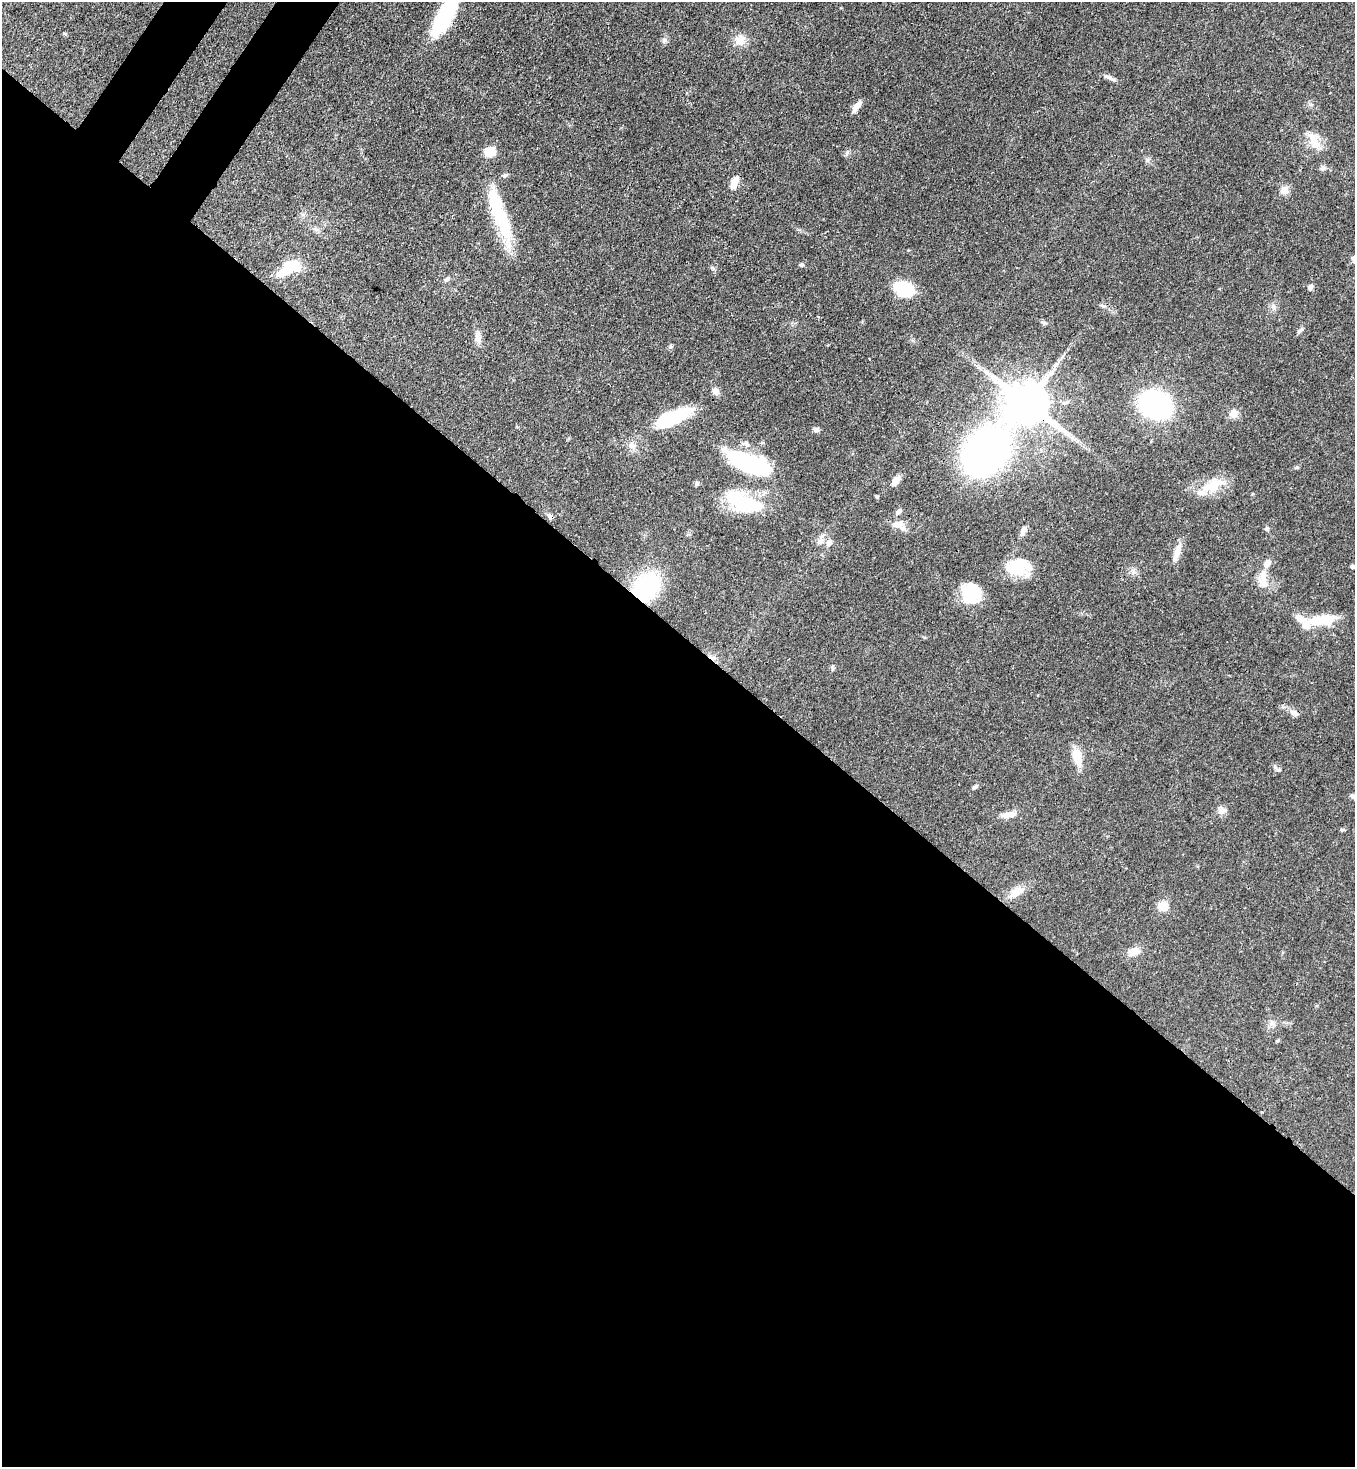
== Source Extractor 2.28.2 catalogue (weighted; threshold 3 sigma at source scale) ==
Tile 14 of 4 x 4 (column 2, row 4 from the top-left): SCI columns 1717-3069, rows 60-1524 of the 6000 x 5978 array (HDU 1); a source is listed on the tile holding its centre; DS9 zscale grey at full resolution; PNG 1357 x 1469 px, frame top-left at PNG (2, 2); no overlay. Shown black and unused: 58% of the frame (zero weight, under 3 of 4 exposures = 7% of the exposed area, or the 3 px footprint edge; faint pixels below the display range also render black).
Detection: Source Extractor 2.28.2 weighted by HDU 2 'WHT'; one run over the whole footprint, this tile lists its part. Background 0.0729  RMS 0.004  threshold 0.018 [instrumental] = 3 sigma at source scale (4.5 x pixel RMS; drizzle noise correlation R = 1.50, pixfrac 1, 0.05/0.05 arcsec/px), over >= 5 px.
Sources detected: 71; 4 inside a brighter object's white glare — not listed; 4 inside a brighter listed object's ellipse — not listed separately; the other 63 listed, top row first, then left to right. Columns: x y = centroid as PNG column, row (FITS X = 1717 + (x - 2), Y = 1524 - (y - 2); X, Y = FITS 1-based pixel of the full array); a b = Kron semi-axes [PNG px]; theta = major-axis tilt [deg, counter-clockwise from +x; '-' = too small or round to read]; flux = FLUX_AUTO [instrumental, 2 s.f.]
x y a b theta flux
448 11 48 17 62 31
64 33 6 4 0 0.43
740 40 14 13 - 4.6
664 41 7 6 - 1
1110 78 18 4 -25 1.7
857 106 15 6 54 2.7
1314 141 25 11 -66 6.4
490 152 10 8 25 8
847 153 7 4 71 0.77
1323 168 7 6 - 1.2
505 176 7 6 - 0.83
734 182 14 7 66 4.3
1284 190 12 11 - 2.8
502 220 68 15 -71 26
801 265 8 5 -2 0.71
289 268 30 13 34 13
447 279 7 5 43 0.99
1310 287 7 5 58 1.2
904 289 12 8 -18 38
1103 306 7 4 -44 0.85
1301 330 10 4 39 0.84
477 338 17 7 -82 2.5
870 359 3 2 - 0.3
715 391 10 8 -53 1.8
1027 404 11 11 - 1700
1155 405 21 15 -23 100
1234 414 11 10 - 2.9
672 418 39 14 22 23
816 430 8 6 0 1.2
985 452 53 30 51 220
749 463 37 15 -21 51
896 480 13 7 55 2.8
697 483 7 5 -43 0.75
1213 486 28 17 31 10
876 497 5 4 - 0.55
749 506 38 22 -27 24
899 511 10 6 48 1.2
550 517 10 6 -58 1.2
898 524 16 9 12 3.8
1267 529 6 5 - 0.71
1023 531 13 6 64 1.8
820 541 10 7 59 1.9
829 543 8 7 - 2.3
1177 552 24 7 72 3.9
1352 567 5 5 - 0.74
1016 568 26 18 4 15
1263 578 28 9 90 5.6
646 587 32 24 60 37
971 593 22 21 - 14
1323 620 30 11 7 13
832 668 8 4 -71 0.69
1293 713 10 5 -64 1.5
1077 757 21 10 -76 7.1
1279 770 8 5 -7 0.77
975 787 7 5 36 0.83
1354 797 9 5 -23 1.5
1222 810 14 8 9 2.2
1008 815 23 7 9 3.3
1016 892 22 10 29 4.8
1163 906 6 5 - 15
1134 951 14 10 21 3.9
1273 1024 7 4 -19 1.1
1277 1041 6 4 1 0.45
Overlapping masked pixels (flux is a lower limit): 4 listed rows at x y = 1027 404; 985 452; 550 517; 646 587
Isophote crosses this tile's border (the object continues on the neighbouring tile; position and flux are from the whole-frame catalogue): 2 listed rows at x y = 448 11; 1354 797
Unlisted compact peaks at least as high as the median listed source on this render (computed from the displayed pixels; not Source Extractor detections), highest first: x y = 670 347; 1342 830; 1297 467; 1147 160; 712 268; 1310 104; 1133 571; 908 250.